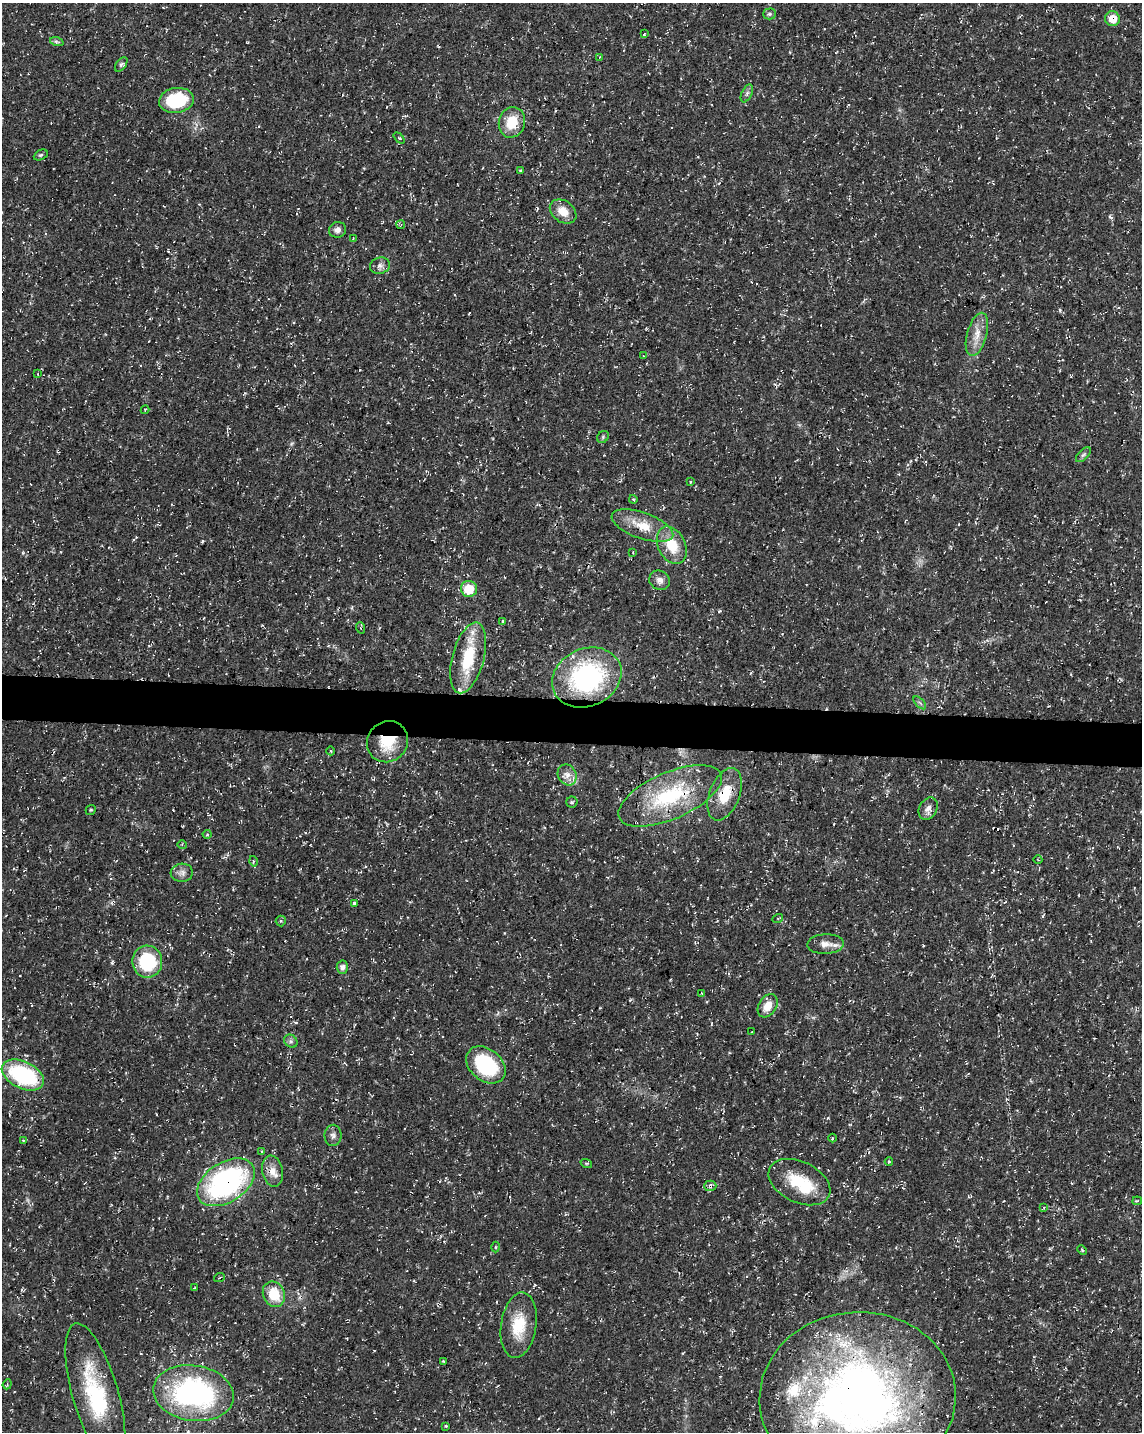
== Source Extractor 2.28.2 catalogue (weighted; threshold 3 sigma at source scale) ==
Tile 6 of 4 x 3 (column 2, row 2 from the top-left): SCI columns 1153-2292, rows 1717-3146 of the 4576 x 4806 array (HDU 1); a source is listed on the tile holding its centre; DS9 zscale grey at full resolution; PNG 1144 x 1434 px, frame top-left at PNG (2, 3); each listed source drawn as its Kron ellipse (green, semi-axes under 4 px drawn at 4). Shown black and unused: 3% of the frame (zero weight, under 3 of 4 exposures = <1% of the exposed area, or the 3 px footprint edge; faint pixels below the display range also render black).
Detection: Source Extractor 2.28.2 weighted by HDU 2 'WHT'; one run over the whole footprint, this tile lists its part. Background 0.0136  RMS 0.0022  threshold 0.01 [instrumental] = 3 sigma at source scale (4.5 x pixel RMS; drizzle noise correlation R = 1.50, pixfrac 1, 0.0396/0.0396 arcsec/px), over >= 5 px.
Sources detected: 96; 7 cosmic-ray / hot-pixel residue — neither listed nor drawn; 5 inside a brighter listed object's ellipse — not listed separately; the other 84 listed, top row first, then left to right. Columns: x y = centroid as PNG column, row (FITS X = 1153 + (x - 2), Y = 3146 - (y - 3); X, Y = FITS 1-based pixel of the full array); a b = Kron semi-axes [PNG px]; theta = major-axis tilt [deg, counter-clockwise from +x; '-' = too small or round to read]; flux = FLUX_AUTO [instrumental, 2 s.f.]
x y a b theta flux
769 14 6 5 - 0.44
1113 19 7 7 - 3.6
644 34 4 2 - 0.22
57 42 7 4 -18 0.41
600 57 3 2 - 0.16
121 64 8 5 52 0.48
747 93 9 5 63 0.57
176 100 17 12 9 13
512 122 15 13 75 5.4
399 138 6 4 -44 0.28
41 155 7 5 26 0.41
520 170 3 3 - 0.27
563 212 14 10 -36 3.1
401 225 4 4 - 0.24
337 230 9 7 14 1.2
353 239 3 2 - 0.16
380 266 10 8 15 1
977 334 22 10 75 3
643 355 3 2 - 0.16
38 374 3 2 - 0.14
145 410 4 3 - 0.19
603 437 6 5 - 0.38
1083 455 9 4 44 0.51
690 482 3 2 - 0.18
633 499 4 3 - 0.23
642 526 32 13 -19 5.7
672 545 20 13 -64 6
633 552 4 2 - 0.16
660 580 10 9 - 1.3
469 589 8 8 - 7.3
502 621 3 3 - 1.6
361 628 6 4 -69 0.25
468 658 36 16 75 11
587 677 36 29 25 33
920 703 8 4 -45 0.41
387 742 21 20 - 7.9
331 751 4 3 - 0.19
567 775 11 9 -61 1.7
725 794 27 15 69 6.1
670 796 55 23 23 20
572 802 5 5 - 0.37
928 809 12 8 60 1.4
91 810 5 4 - 0.28
207 834 4 4 - 0.27
182 845 5 3 - 0.23
1038 860 4 3 - 0.17
253 861 5 3 - 0.26
182 873 11 9 5 1.2
355 903 3 3 - 3.4
778 918 5 3 - 0.23
281 921 5 5 - 0.28
826 944 18 10 2 2.1
147 962 16 15 - 14
342 967 7 5 -87 0.82
702 993 4 3 - 0.28
768 1006 12 8 58 2.8
752 1032 2 2 - 0.16
291 1041 7 6 - 0.56
486 1065 22 16 -39 16
23 1075 22 13 -26 23
333 1135 10 8 89 0.91
832 1138 4 3 - 0.23
23 1140 4 3 - 0.19
262 1151 3 3 - 0.22
889 1162 4 4 - 0.2
586 1163 6 3 -18 0.27
272 1171 16 10 -79 2.2
226 1182 32 20 32 44
799 1182 33 20 -25 8.9
710 1186 6 5 - 1.1
1137 1201 5 4 - 0.26
1044 1207 3 2 - 0.18
496 1247 5 3 - 0.24
1082 1250 5 3 - 0.22
219 1278 5 3 - 0.22
194 1288 4 2 - 0.22
274 1294 13 10 -66 6.1
519 1325 33 17 81 7
443 1361 3 2 - 0.16
7 1384 5 4 - 0.3
193 1393 40 27 -9 43
95 1394 73 23 -74 21
858 1398 98 86 4 160
446 1426 3 3 - 0.26
Overlapping masked pixels (flux is a lower limit): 7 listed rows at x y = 1113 19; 387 742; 725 794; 670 796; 226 1182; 710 1186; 858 1398
Isophote crosses this tile's border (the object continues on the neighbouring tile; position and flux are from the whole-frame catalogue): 1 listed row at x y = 858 1398
Unlisted compact peaks at least as high as the median listed source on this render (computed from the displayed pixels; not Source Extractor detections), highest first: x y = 719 611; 828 1118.